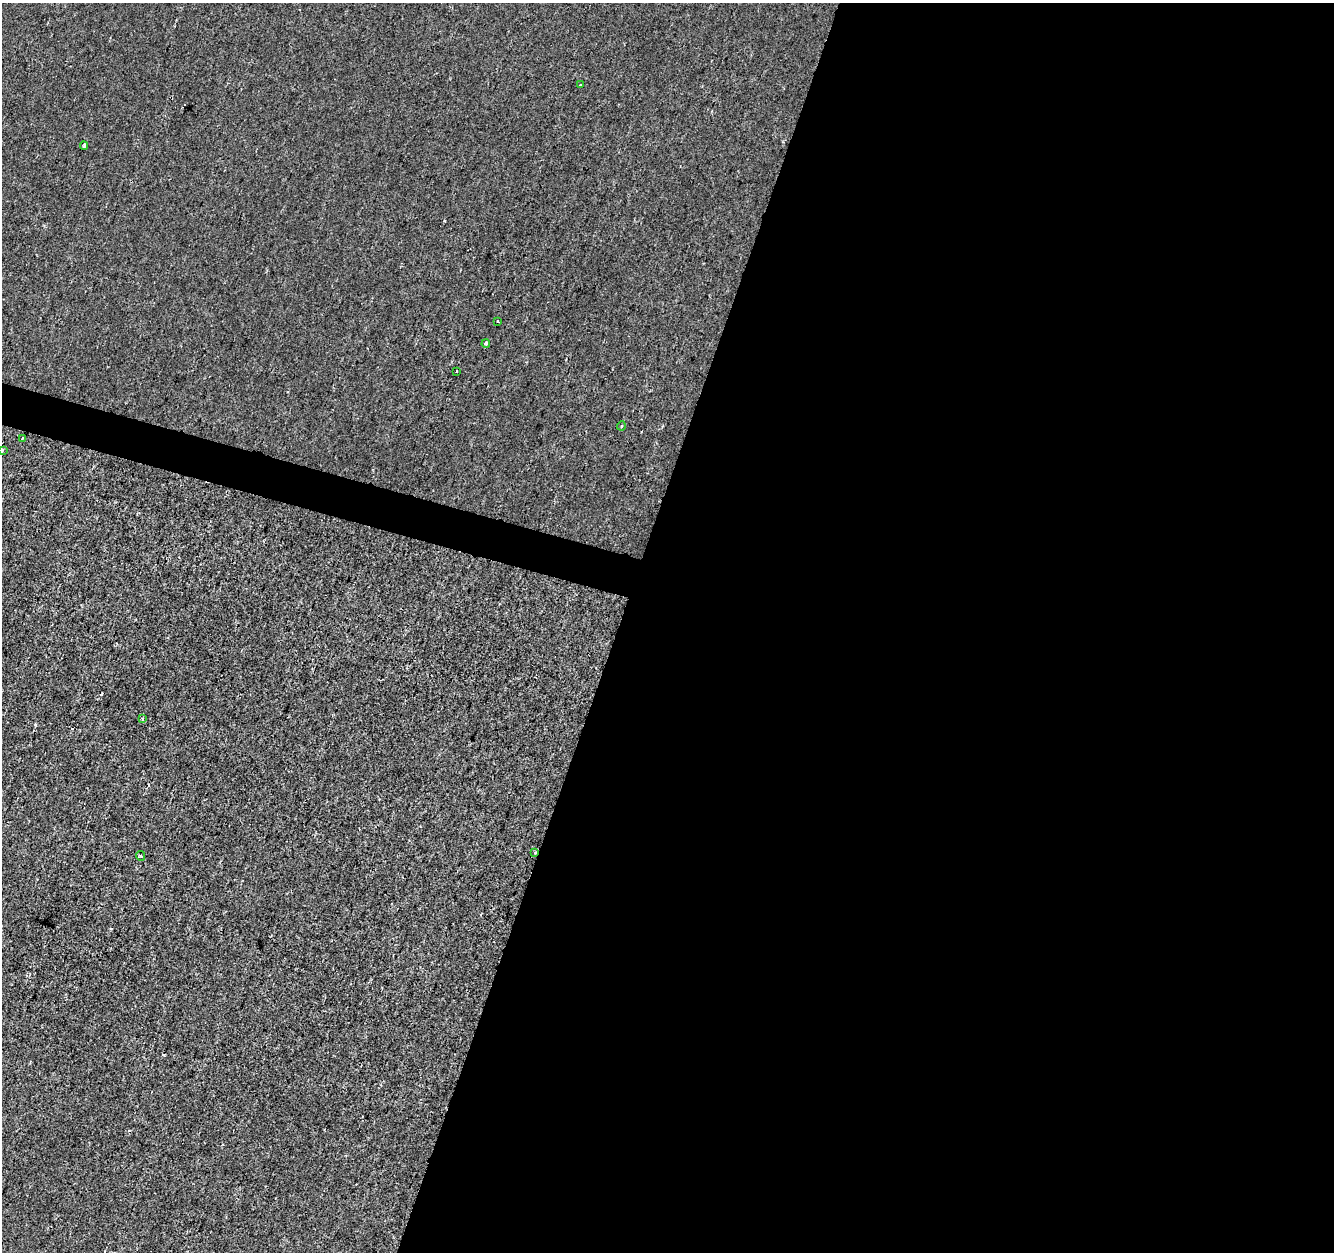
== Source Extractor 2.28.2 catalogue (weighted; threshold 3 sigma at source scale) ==
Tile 12 of 4 x 4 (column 4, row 3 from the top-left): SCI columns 4004-5335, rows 1531-2780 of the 5335 x 5497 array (HDU 1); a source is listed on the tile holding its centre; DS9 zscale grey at full resolution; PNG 1336 x 1254 px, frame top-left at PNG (2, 3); each listed source drawn as its Kron ellipse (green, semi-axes under 4 px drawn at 4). Shown black and unused: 55% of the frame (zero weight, under 2 of 3 exposures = <1% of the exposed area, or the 3 px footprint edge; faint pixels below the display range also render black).
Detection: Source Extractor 2.28.2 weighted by HDU 2 'WHT'; one run over the whole footprint, this tile lists its part. Background -2.68e-04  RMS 0.0026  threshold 0.0118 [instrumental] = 3 sigma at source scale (4.5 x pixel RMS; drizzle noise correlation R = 1.50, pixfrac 1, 0.0396/0.0396 arcsec/px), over >= 5 px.
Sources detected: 14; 3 cosmic-ray / hot-pixel residue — neither listed nor drawn; the other 11 listed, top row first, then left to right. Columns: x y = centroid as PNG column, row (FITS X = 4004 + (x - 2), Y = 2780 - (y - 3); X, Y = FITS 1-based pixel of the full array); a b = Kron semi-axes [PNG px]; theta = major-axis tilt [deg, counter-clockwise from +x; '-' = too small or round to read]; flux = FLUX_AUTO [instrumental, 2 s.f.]
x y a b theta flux
581 85 3 3 - 0.45
84 146 4 2 - 0.41
498 322 3 3 - 1.9
486 344 4 4 - 0.52
456 371 3 2 - 0.32
621 426 4 3 - 0.24
22 438 4 3 - 0.3
2 450 3 3 - 0.8
143 718 3 2 - 0.31
535 853 3 3 - 0.24
141 856 5 3 - 0.27
Overlapping masked pixels (flux is a lower limit): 1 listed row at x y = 535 853
Isophote crosses this tile's border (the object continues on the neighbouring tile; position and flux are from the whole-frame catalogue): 1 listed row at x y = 2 450